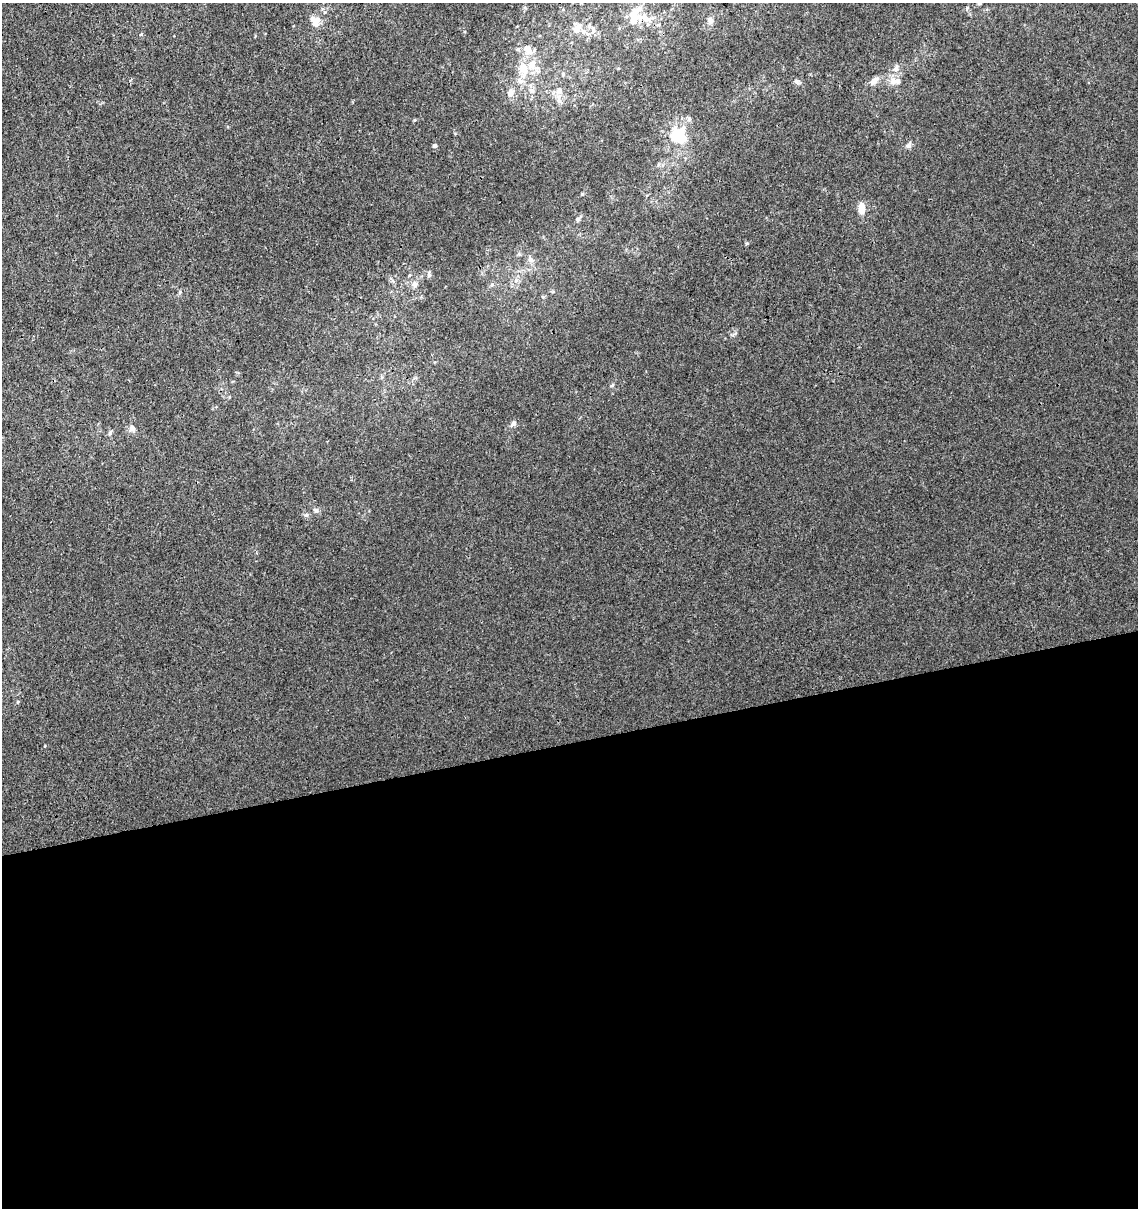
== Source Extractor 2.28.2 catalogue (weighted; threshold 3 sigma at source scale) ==
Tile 15 of 4 x 4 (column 3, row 4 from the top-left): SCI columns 2312-3447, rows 57-1262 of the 4668 x 4938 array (HDU 1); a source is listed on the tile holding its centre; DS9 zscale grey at full resolution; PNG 1140 x 1210 px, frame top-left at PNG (2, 3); no overlay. Shown black and unused: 39% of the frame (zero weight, under 3 of 4 exposures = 5% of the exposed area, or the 3 px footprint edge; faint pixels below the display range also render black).
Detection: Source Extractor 2.28.2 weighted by HDU 2 'WHT'; one run over the whole footprint, this tile lists its part. Background 5.53e-05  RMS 0.0024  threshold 0.0108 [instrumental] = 3 sigma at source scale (4.5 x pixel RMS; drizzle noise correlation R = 1.50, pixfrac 1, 0.0396/0.0396 arcsec/px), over >= 5 px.
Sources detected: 40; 6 inside a brighter listed object's ellipse — not listed separately; the other 34 listed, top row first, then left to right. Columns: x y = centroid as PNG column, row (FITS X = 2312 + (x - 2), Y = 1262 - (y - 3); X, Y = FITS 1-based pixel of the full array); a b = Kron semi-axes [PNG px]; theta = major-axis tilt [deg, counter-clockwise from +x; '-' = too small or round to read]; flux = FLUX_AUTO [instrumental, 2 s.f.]
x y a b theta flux
645 18 35 10 -11 5
710 20 8 6 -84 1.1
315 21 15 12 -63 2.6
577 28 17 13 77 3.1
593 30 15 6 87 1.3
141 34 5 5 - 0.28
529 51 13 11 85 2.3
896 68 11 7 64 1.3
523 69 17 10 -81 4.2
563 74 5 5 - 0.44
874 80 13 7 41 1.5
897 81 14 10 -7 2
531 91 10 6 -52 0.94
558 91 11 8 84 1.6
510 93 13 8 78 1.6
689 119 8 5 81 0.62
679 136 18 16 -70 10
909 145 12 5 59 0.65
435 146 5 4 - 0.72
582 194 4 4 - 0.24
862 208 13 7 -86 2.4
578 219 7 5 49 0.48
530 259 11 7 -65 1.1
429 274 10 4 85 0.48
415 284 9 7 -45 0.99
492 285 6 4 2 0.4
180 292 6 5 - 0.43
612 385 6 5 - 0.38
513 424 10 6 38 0.82
132 428 10 8 -60 1.1
110 433 6 4 89 0.42
315 510 7 6 - 0.68
306 515 6 6 - 0.55
45 746 4 2 - 0.16
Overlapping masked pixels (flux is a lower limit): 1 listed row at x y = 645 18
Unlisted compact peaks at least as high as the median listed source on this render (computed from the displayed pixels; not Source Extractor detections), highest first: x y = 747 243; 414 120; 796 81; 18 702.